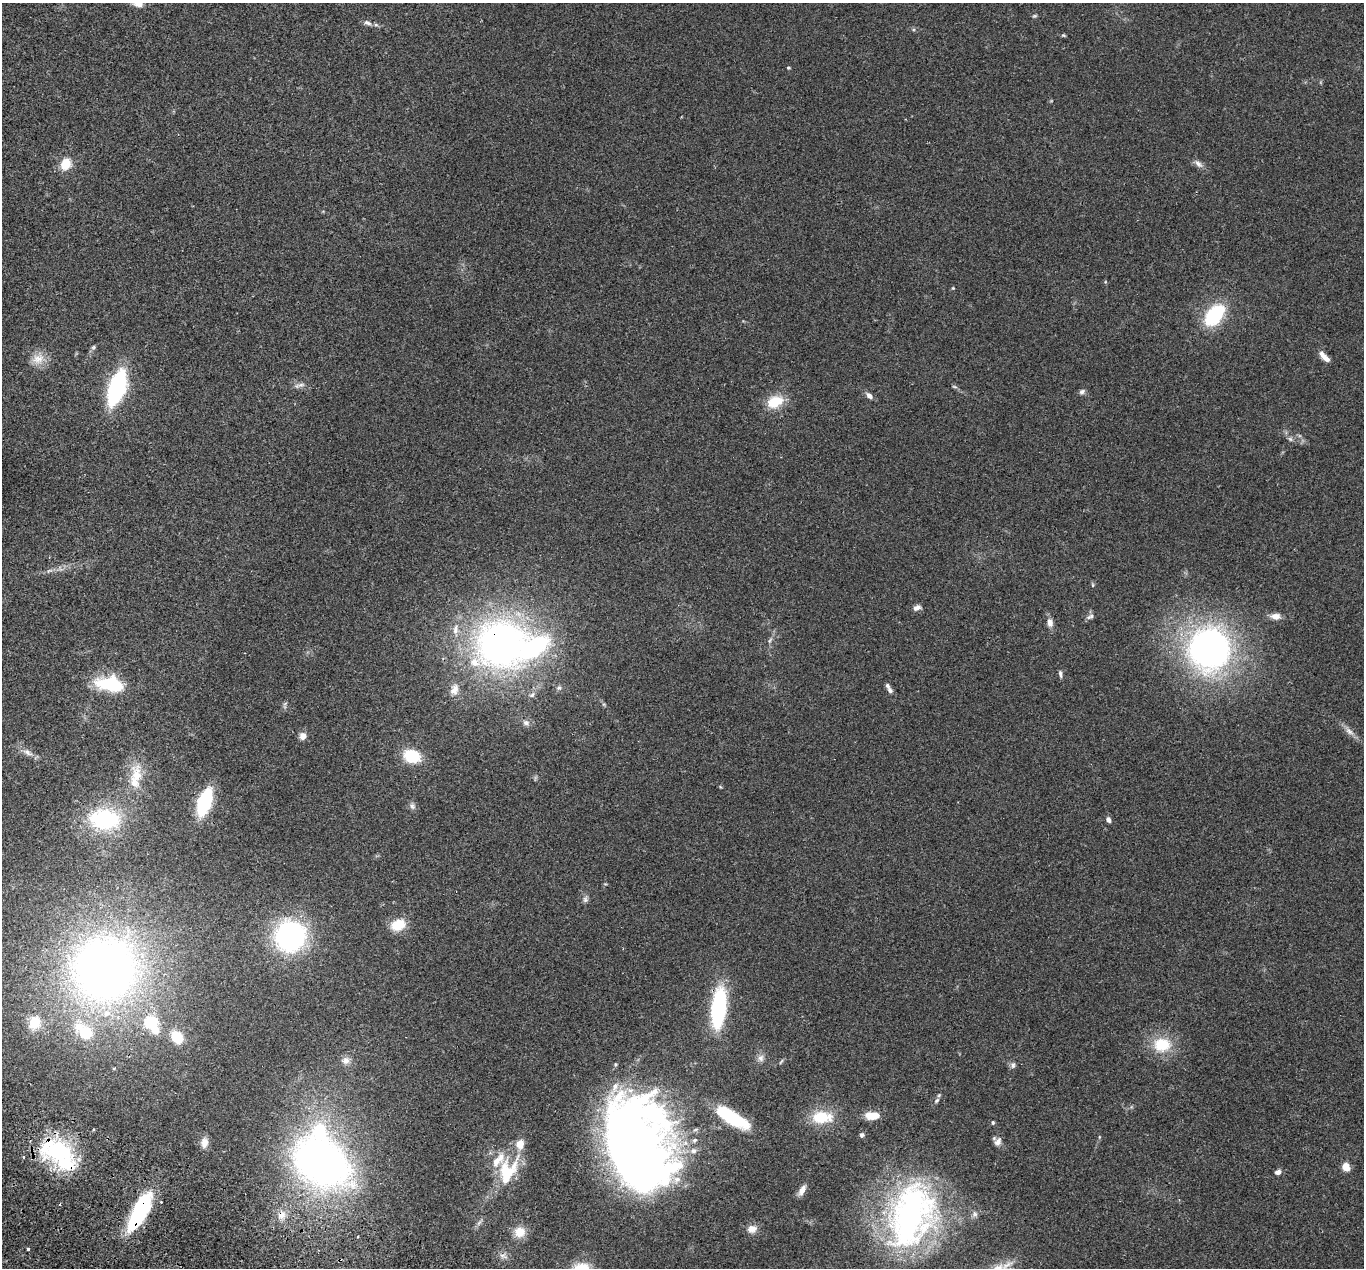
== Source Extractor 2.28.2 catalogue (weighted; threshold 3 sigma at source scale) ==
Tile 7 of 4 x 4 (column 3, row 2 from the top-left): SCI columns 2749-4110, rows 2722-3987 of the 5499 x 5574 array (HDU 1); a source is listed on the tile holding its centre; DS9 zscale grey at full resolution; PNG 1366 x 1270 px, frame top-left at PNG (2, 3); no overlay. Shown black and unused: <1% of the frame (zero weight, under 2 of 3 exposures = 3% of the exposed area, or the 3 px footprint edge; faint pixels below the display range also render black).
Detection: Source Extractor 2.28.2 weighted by HDU 2 'WHT'; one run over the whole footprint, this tile lists its part. Background 0.0941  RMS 0.0088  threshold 0.0396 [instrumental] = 3 sigma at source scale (4.5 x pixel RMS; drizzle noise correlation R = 1.50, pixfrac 1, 0.05/0.05 arcsec/px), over >= 5 px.
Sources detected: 101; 5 inside a brighter object's white glare — not listed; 9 inside a brighter listed object's ellipse — not listed separately; the other 87 listed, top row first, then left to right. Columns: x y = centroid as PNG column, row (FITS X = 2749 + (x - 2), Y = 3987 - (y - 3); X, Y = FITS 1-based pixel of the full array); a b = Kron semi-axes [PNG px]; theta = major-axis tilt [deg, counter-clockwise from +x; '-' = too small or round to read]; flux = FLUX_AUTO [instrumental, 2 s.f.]
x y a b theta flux
138 3 12 7 -15 6.3
1035 16 6 4 19 1.2
367 23 11 6 -23 3.7
1063 35 5 4 - 0.99
788 68 4 3 - 1
66 164 12 10 64 16
1198 164 14 6 -44 4
953 288 4 4 - 0.71
1214 315 17 11 50 74
93 347 6 5 - 1.5
1326 358 11 6 -39 5.1
38 359 18 14 21 11
301 385 13 6 18 3.2
954 387 8 3 -19 1.2
117 388 25 11 71 140
1082 392 8 6 32 2.2
869 396 9 6 -47 3.6
775 402 19 13 22 21
1290 439 7 5 -45 1.9
50 571 11 4 14 2.4
1093 585 6 4 -90 1
917 608 8 5 21 4.3
1275 616 12 7 -2 6
1090 617 12 5 21 2.7
1050 623 12 8 -82 4.8
455 629 17 7 84 6.8
770 640 9 4 60 1.8
501 644 47 43 29 380
1209 648 35 33 66 340
1060 674 10 4 -82 2
110 684 28 13 -9 56
559 688 7 6 - 1.9
454 689 16 11 73 7.7
890 691 7 6 - 2.3
532 695 8 6 38 2.4
526 722 9 7 -17 3.2
1349 731 15 7 -39 5
302 736 9 8 - 5
28 753 15 7 -27 5
412 756 15 11 -19 34
136 775 29 15 90 23
205 802 19 9 71 84
412 806 10 7 -62 2.8
105 819 31 21 -3 83
1108 820 7 5 -57 3.1
585 899 9 7 89 2.6
398 925 16 12 20 18
290 936 21 20 - 220
104 969 70 69 - 630
718 1008 33 12 83 110
151 1022 11 10 - 37
35 1023 16 13 67 20
177 1037 12 9 -54 23
1162 1045 22 18 -3 28
761 1058 10 8 89 4.1
346 1060 10 9 - 5.1
781 1061 9 3 50 1.1
1013 1065 9 6 85 2.6
615 1087 14 9 71 7.1
937 1101 9 6 45 2.6
872 1116 12 7 0 18
822 1117 25 14 0 28
732 1118 36 14 -30 46
993 1123 5 4 - 1.2
862 1135 6 5 - 2
695 1140 7 6 - 2.1
998 1142 11 8 61 4.7
204 1143 13 9 85 6.2
637 1145 60 37 -74 1500
59 1151 45 28 -27 87
694 1151 9 7 19 3.9
321 1160 56 41 -39 450
1346 1167 8 7 - 8.4
508 1172 38 21 68 44
1278 1172 7 5 26 3.5
802 1190 12 6 62 6.4
161 1202 3 2 - 1.6
60 1204 4 2 - 0.76
140 1214 44 14 75 65
975 1214 8 6 -64 2.5
282 1215 13 10 39 7.7
911 1215 72 46 72 280
752 1229 12 10 15 6.3
520 1232 13 13 - 12
358 1236 3 2 - 1.6
28 1249 3 3 - 3.9
503 1256 12 7 -16 3.9
Overlapping masked pixels (flux is a lower limit): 5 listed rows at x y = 501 644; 718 1008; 59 1151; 140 1214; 282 1215
Isophote crosses this tile's border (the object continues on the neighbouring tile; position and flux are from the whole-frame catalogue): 1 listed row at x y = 138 3